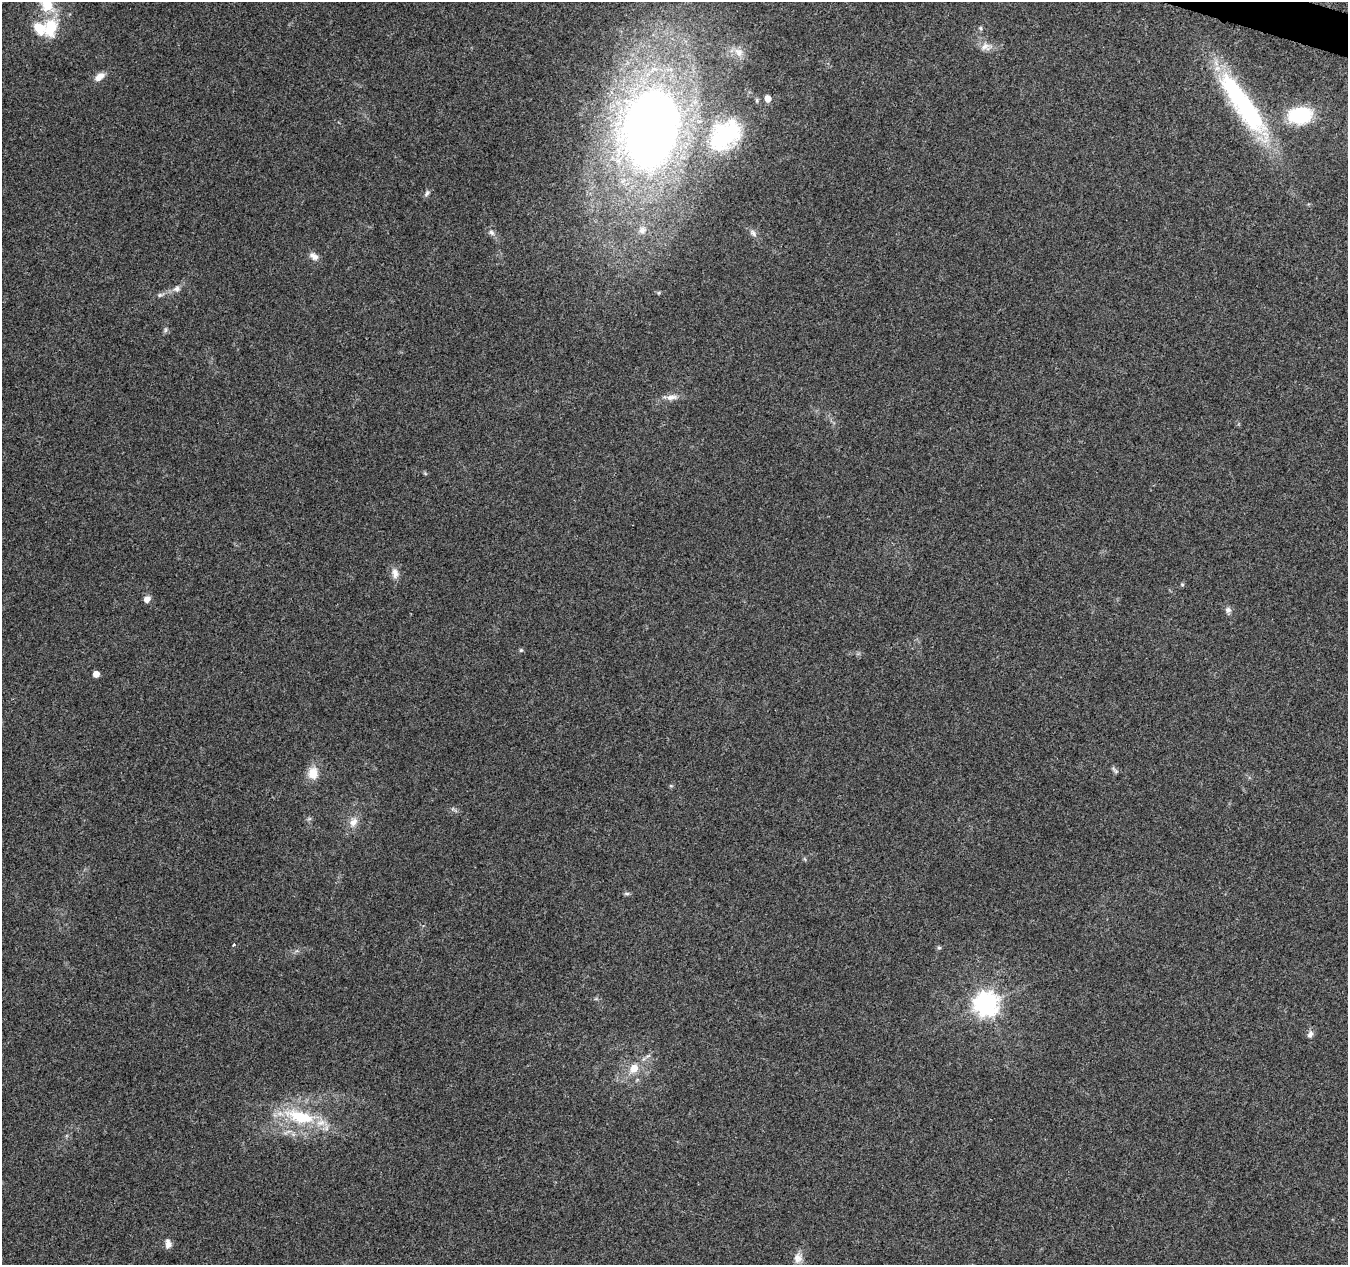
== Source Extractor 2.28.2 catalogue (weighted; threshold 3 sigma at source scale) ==
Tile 10 of 4 x 4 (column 2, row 3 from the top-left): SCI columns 1365-2710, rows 1551-2813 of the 5411 x 5567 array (HDU 1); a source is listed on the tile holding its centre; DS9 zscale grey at full resolution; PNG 1350 x 1267 px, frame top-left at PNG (2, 2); no overlay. Shown black and unused: <1% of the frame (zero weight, under 3 of 5 exposures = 1% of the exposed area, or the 3 px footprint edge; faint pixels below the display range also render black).
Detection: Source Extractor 2.28.2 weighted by HDU 2 'WHT'; one run over the whole footprint, this tile lists its part. Background 0.103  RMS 0.0053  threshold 0.0238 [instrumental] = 3 sigma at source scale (4.5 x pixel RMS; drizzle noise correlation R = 1.50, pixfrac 1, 0.0396/0.0396 arcsec/px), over >= 5 px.
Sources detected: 40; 1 inside a brighter listed object's ellipse — not listed separately; the other 39 listed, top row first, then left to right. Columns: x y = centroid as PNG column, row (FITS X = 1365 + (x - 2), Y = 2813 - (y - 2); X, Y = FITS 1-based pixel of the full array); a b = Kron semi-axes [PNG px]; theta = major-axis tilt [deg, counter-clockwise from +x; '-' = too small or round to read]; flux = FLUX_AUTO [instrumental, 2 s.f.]
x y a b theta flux
47 4 25 17 -66 14
50 28 22 16 76 17
981 28 6 4 -88 0.77
985 47 13 11 21 3.9
739 52 14 9 -39 4.2
99 77 14 8 34 4.2
768 99 5 5 - 5.8
1242 104 91 21 -56 81
1300 115 20 14 7 38
651 128 59 40 80 480
725 135 52 35 44 52
427 193 9 5 61 1.4
642 230 12 10 48 4
492 232 9 7 -45 1.8
753 233 11 7 -50 2.2
314 256 13 8 -31 3
177 289 8 8 - 2.2
160 295 6 6 - 0.99
165 330 7 4 89 1
671 397 16 7 6 3.7
395 573 15 8 -83 3.6
1182 584 5 5 - 0.71
147 599 6 6 - 3.7
1228 610 8 8 - 1.9
521 650 6 5 - 0.74
96 674 5 5 - 4.6
1113 769 7 4 -64 1.1
313 773 15 12 87 7.6
671 786 6 4 -18 0.61
353 822 13 10 60 4.4
627 893 8 4 0 0.96
939 948 6 5 - 0.83
986 1004 8 8 - 460
1310 1034 10 7 66 2.2
648 1056 7 4 43 1.2
634 1068 11 10 - 6.2
300 1117 44 17 -14 31
168 1244 11 7 -86 2.8
798 1258 13 12 - 4.2
Isophote crosses this tile's border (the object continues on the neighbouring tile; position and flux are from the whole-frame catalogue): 1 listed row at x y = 47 4